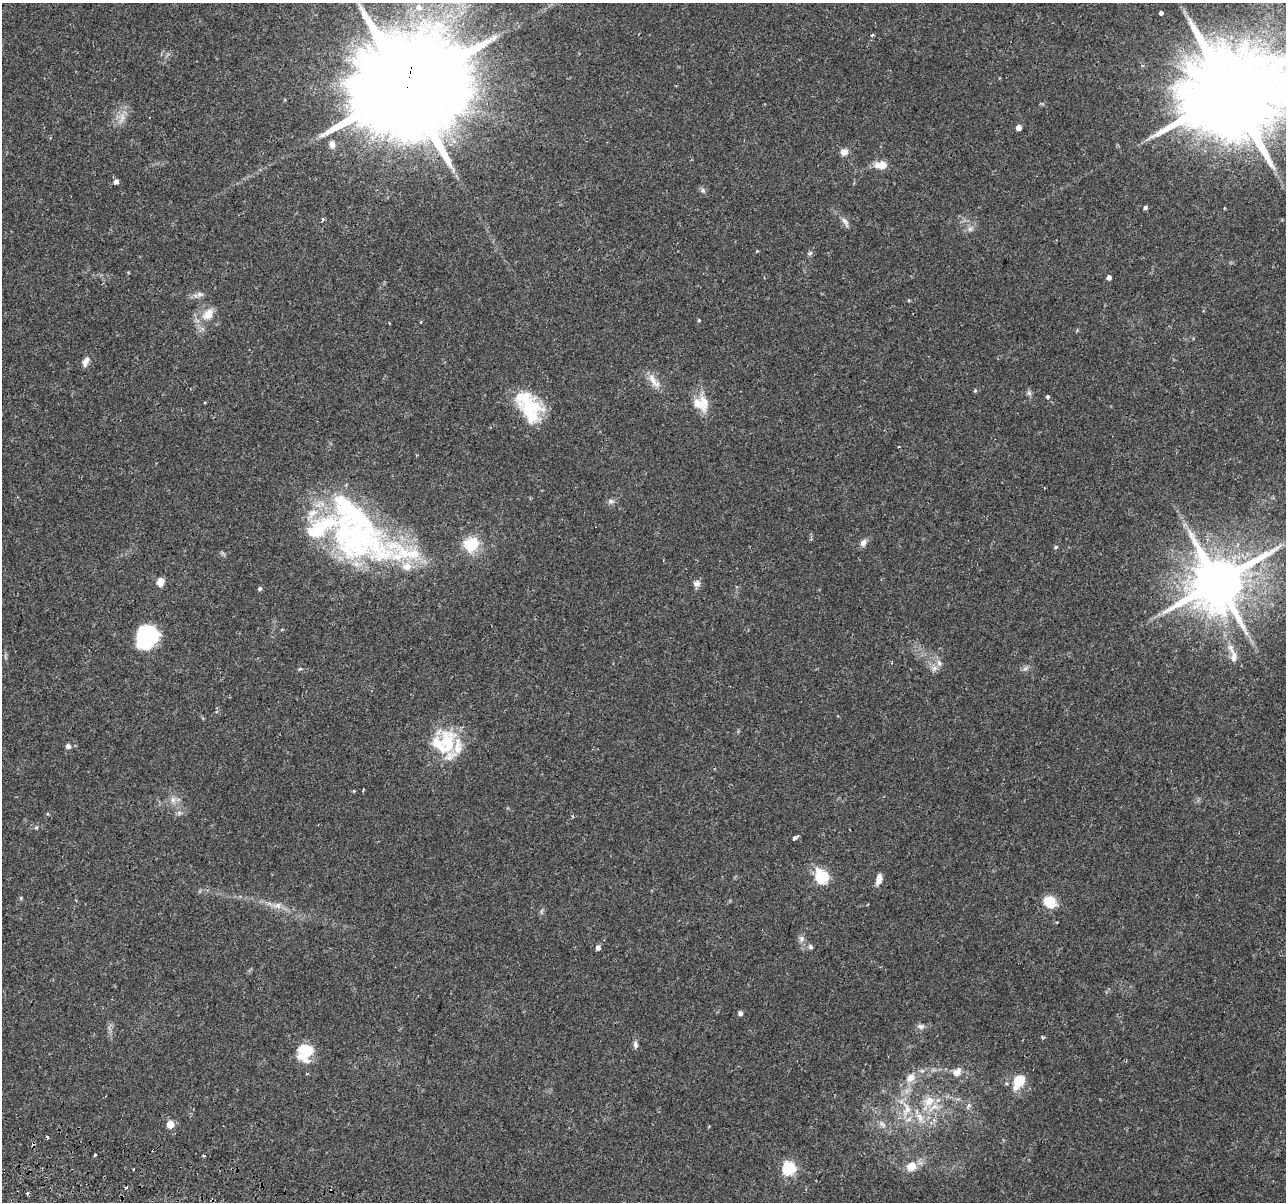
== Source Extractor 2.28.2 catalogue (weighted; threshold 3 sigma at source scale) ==
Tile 7 of 4 x 4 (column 3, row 2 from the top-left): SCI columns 2635-3918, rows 2694-3893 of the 5279 x 5444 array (HDU 1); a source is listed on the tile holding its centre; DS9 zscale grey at full resolution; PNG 1288 x 1204 px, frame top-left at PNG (2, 3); no overlay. Shown black and unused: <1% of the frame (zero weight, under 2 of 3 exposures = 5% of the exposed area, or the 3 px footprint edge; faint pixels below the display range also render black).
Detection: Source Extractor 2.28.2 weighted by HDU 2 'WHT'; one run over the whole footprint, this tile lists its part. Background 0.0342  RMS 0.0034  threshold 0.0154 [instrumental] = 3 sigma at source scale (4.5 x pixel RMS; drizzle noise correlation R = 1.50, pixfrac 1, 0.0396/0.0396 arcsec/px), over >= 5 px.
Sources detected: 101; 1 inside a brighter object's white glare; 5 cosmic-ray / hot-pixel residue — not listed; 15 inside a brighter listed object's ellipse — not listed separately; the other 80 listed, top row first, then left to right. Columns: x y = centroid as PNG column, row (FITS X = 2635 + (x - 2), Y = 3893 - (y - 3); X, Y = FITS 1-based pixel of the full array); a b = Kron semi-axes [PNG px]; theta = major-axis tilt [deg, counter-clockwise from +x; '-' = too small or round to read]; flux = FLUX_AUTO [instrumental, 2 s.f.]
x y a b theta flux
419 7 9 8 - 2.4
1161 13 4 4 - 2.6
872 35 5 3 - 0.41
406 90 35 26 66 10000
1231 92 29 23 65 8100
122 119 16 4 59 1.9
1019 128 4 4 - 2.4
332 144 9 7 -76 1.8
844 152 10 8 18 1.9
882 165 9 6 6 6.7
116 181 5 5 - 1.4
703 190 7 5 -70 0.81
1145 207 4 4 - 0.8
845 222 14 6 -59 1.6
970 229 7 6 - 1
757 251 4 4 - 0.29
810 253 7 5 21 0.62
1109 277 4 4 - 1.5
200 294 10 6 2 1.2
208 314 19 13 46 5.2
699 320 4 3 - 0.36
389 323 3 2 - 0.29
421 323 3 3 - 0.62
86 362 13 6 68 1.8
653 380 21 8 -61 3.2
975 390 5 4 - 0.44
1029 393 8 5 -45 0.76
1047 396 3 3 - 1.3
205 402 3 2 - 0.36
704 402 28 13 -87 5.5
528 407 42 21 -72 18
898 446 3 3 - 0.68
611 501 8 7 - 1.1
352 535 83 54 -42 87
863 543 9 7 50 1.7
471 544 19 17 43 10
1056 547 5 4 - 0.44
160 582 9 8 - 2.6
1218 582 16 14 53 2400
697 583 10 8 8 1.5
260 589 5 4 - 0.72
146 638 27 22 59 19
1234 656 23 8 -83 3.2
934 668 8 7 - 1.4
300 669 6 4 1 0.4
1025 669 7 4 19 0.78
447 741 30 21 71 15
68 746 5 5 - 1.4
173 800 8 7 - 1.5
573 816 4 3 - 0.37
36 828 6 4 19 0.43
796 837 6 3 35 1.7
822 877 7 6 - 41
879 879 11 6 76 2.6
21 898 5 4 - 0.38
1049 902 11 10 - 9
278 905 10 8 3 2
1057 922 3 2 - 0.25
801 938 8 8 - 1.2
598 947 5 5 - 1.5
810 947 7 6 - 0.77
740 1013 5 5 - 1.2
920 1027 10 7 -18 1.2
635 1045 10 6 -84 1.1
306 1049 17 13 -52 11
957 1072 12 9 50 2.3
910 1078 13 10 52 3.1
1019 1081 13 9 56 11
929 1101 16 13 45 5.2
969 1105 6 4 46 0.67
907 1109 22 12 -88 6.4
920 1117 14 9 -65 3
170 1124 5 5 - 7.7
882 1124 11 5 -45 1.3
153 1150 3 3 - 0.86
95 1155 3 2 - 0.43
204 1155 3 3 - 0.91
911 1166 13 11 31 4.3
789 1168 6 6 - 47
134 1169 3 2 - 0.55
Overlapping masked pixels (flux is a lower limit): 3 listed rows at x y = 406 90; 1218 582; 153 1150
Isophote crosses this tile's border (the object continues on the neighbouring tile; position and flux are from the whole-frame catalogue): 2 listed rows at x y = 406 90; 1231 92